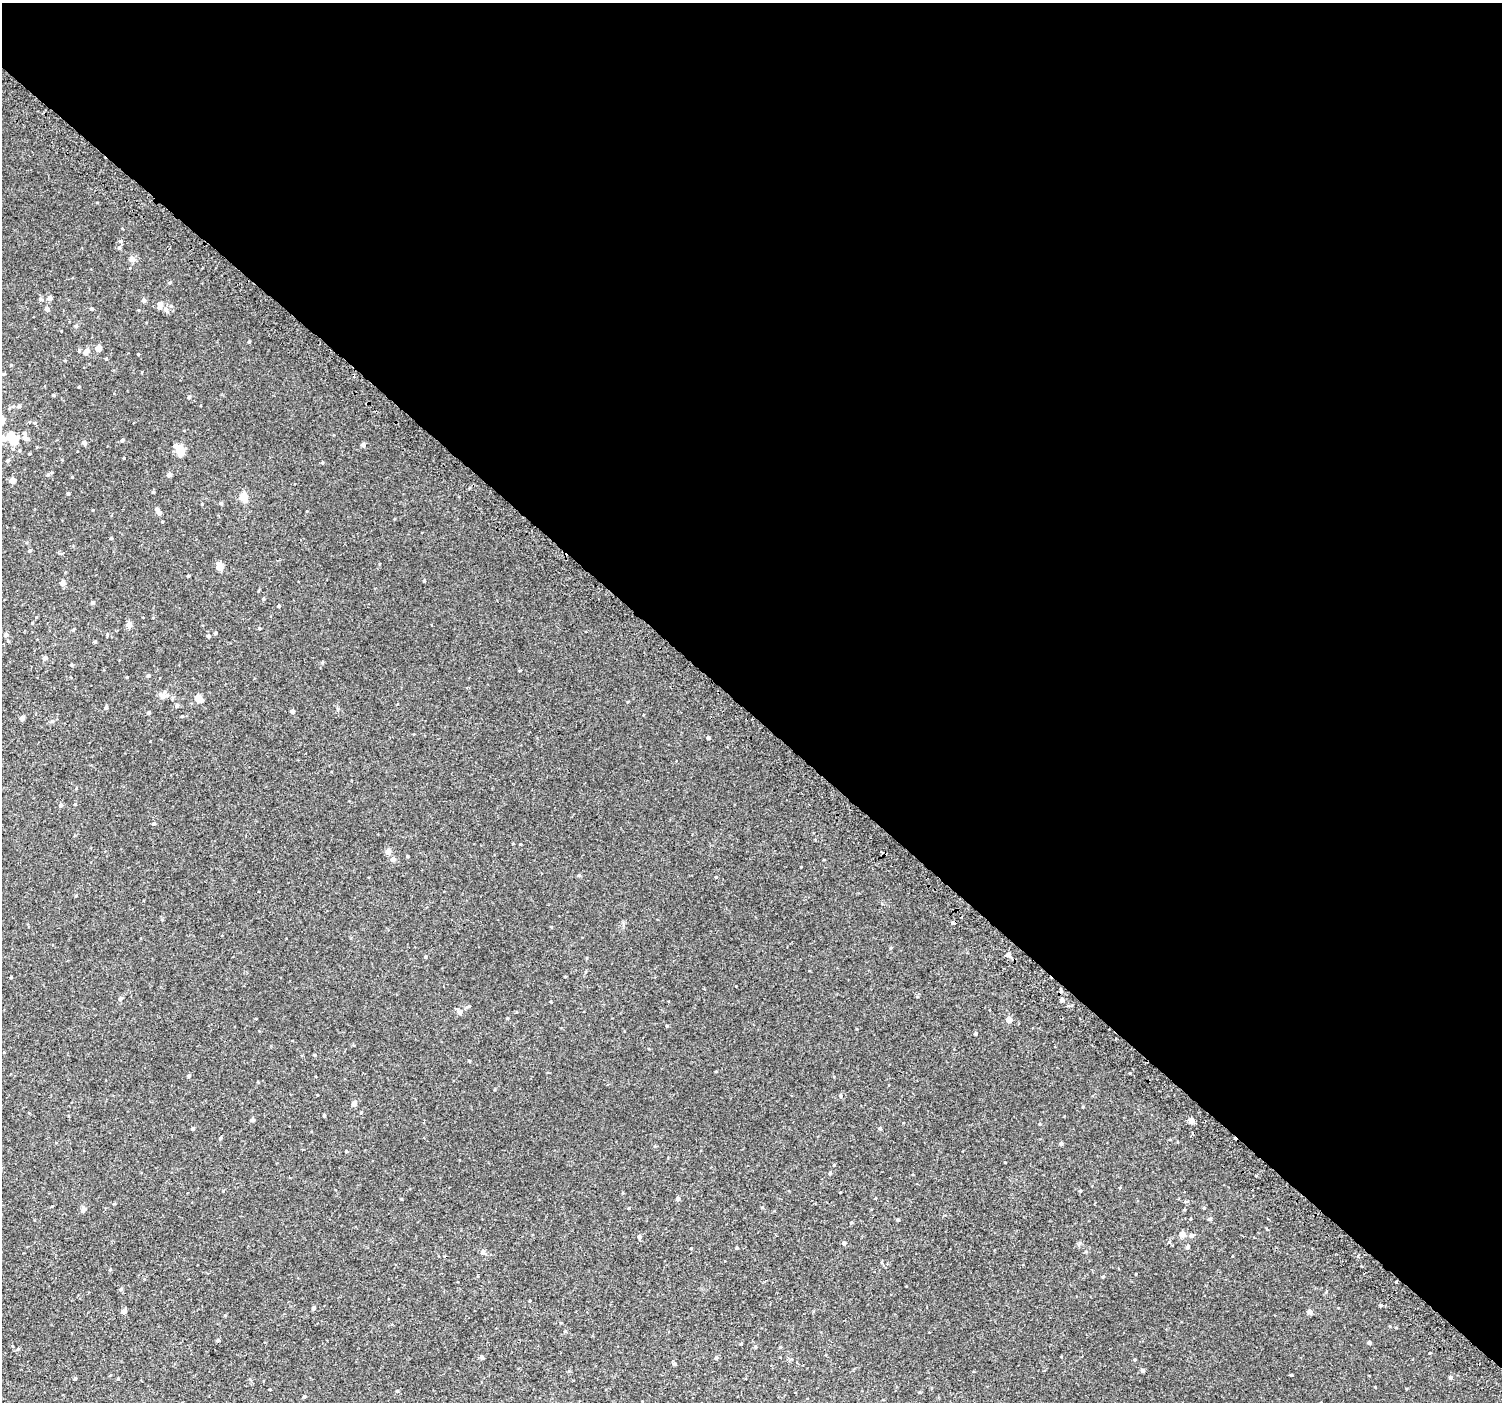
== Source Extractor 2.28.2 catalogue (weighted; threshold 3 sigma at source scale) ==
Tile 3 of 4 x 4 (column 3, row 1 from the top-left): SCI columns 3064-4563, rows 4423-5822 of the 6113 x 6113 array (HDU 1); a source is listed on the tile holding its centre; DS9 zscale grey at full resolution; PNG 1504 x 1404 px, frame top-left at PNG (2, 3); no overlay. Shown black and unused: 51% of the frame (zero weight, under 2 of 3 exposures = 3% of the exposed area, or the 3 px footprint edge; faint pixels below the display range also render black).
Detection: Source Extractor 2.28.2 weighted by HDU 2 'WHT'; one run over the whole footprint, this tile lists its part. Background 0.00677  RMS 0.0062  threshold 0.0279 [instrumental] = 3 sigma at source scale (4.5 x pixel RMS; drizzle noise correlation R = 1.50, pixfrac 1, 0.0396/0.0396 arcsec/px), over >= 5 px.
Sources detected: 156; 1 inside a brighter object's white glare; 2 cosmic-ray / hot-pixel residue — not listed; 6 inside a brighter listed object's ellipse — not listed separately; the other 147 listed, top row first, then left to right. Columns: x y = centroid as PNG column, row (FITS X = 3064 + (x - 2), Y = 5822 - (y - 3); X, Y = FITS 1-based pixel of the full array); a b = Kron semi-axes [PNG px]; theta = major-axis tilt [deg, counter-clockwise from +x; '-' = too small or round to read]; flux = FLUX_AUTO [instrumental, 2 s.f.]
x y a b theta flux
120 241 5 5 - 0.86
132 259 6 5 - 3.2
170 282 5 3 - 0.63
50 298 5 4 - 2.3
40 299 6 4 1 0.98
144 300 5 4 - 1.6
159 306 11 5 87 2.4
47 308 5 5 - 1.9
91 309 4 3 - 0.77
166 310 10 5 -65 1.7
76 326 5 4 - 0.93
249 342 4 3 - 0.69
98 348 4 4 - 4.7
79 351 4 4 - 0.7
86 351 9 5 54 3.4
138 354 3 3 - 0.4
106 359 4 3 - 0.5
4 374 5 2 - 0.56
53 395 4 3 - 0.66
189 397 4 4 - 0.75
13 406 5 5 - 1
19 406 5 4 - 1.1
2 420 5 4 - 4.3
3 437 10 7 -81 2.2
25 438 6 5 - 1.9
13 439 9 6 30 7.9
122 440 4 4 - 0.88
84 443 4 4 - 2.1
363 445 4 4 - 1.8
176 446 5 5 - 2.4
181 451 5 5 - 15
124 458 3 2 - 0.43
8 460 5 5 - 1
322 463 4 4 - 0.61
48 475 5 5 - 0.73
169 475 4 4 - 2.1
72 477 3 3 - 0.4
12 481 4 4 - 5.1
153 492 4 4 - 0.66
68 493 4 3 - 0.8
244 497 5 5 - 16
221 503 5 4 - 0.73
159 513 5 5 - 1.4
111 538 5 3 - 0.44
29 551 4 4 - 0.87
220 567 6 4 -67 9
188 576 3 3 - 0.66
424 581 4 3 - 0.63
62 583 4 4 - 4.4
93 603 4 4 - 1.2
279 606 4 3 - 0.74
32 623 4 3 - 0.46
129 625 4 4 - 4.7
259 628 4 3 - 0.5
73 630 5 4 - 0.56
215 633 4 3 - 0.7
107 634 4 3 - 0.55
6 635 5 5 - 1.3
208 636 5 4 - 0.93
95 642 4 3 - 0.83
45 658 4 4 - 2
519 671 4 3 - 0.51
148 676 4 4 - 1.1
165 695 13 9 21 3
197 698 8 5 75 3.7
177 705 5 4 - 1.3
106 707 5 4 - 1.2
292 711 4 4 - 2
149 713 4 4 - 0.9
182 716 4 3 - 0.53
22 718 4 4 - 3.1
708 737 3 3 - 1.1
61 805 5 4 - 1.3
154 823 5 4 - 0.82
520 844 3 3 - 0.49
388 852 5 4 - 4.5
393 859 5 5 - 3
579 875 5 4 - 0.73
716 877 4 3 - 0.53
76 895 5 3 - 0.5
953 923 4 3 - 4.1
551 927 5 3 - 0.44
891 948 4 4 - 0.59
1008 954 4 4 - 3.4
425 957 4 4 - 0.8
565 976 3 2 - 0.43
11 977 3 3 - 0.55
120 999 5 5 - 1.1
1061 1000 5 5 - 1.3
460 1012 8 7 - 1.8
507 1018 4 3 - 0.49
1008 1020 5 5 - 4
976 1033 4 3 - 0.73
315 1055 4 4 - 0.58
189 1076 4 4 - 1
841 1096 4 3 - 1.7
354 1103 4 4 - 4.2
324 1116 3 3 - 0.81
252 1120 4 4 - 1.5
1191 1120 4 4 - 4.6
880 1128 4 4 - 0.88
193 1129 4 3 - 0.97
220 1138 4 4 - 0.69
1061 1143 4 3 - 1.7
346 1151 4 3 - 0.45
834 1165 4 4 - 0.46
830 1173 4 4 - 0.7
1080 1191 4 3 - 0.48
678 1199 4 4 - 1.7
762 1207 4 3 - 0.52
1204 1208 4 3 - 0.51
83 1209 7 6 - 1.6
1184 1210 4 3 - 0.45
1210 1219 5 4 - 0.92
898 1220 4 4 - 0.62
851 1223 4 3 - 0.64
1182 1234 5 5 - 4.8
1191 1236 5 4 - 2
639 1237 5 4 - 1.2
1169 1242 4 4 - 0.55
844 1243 4 4 - 1.6
1187 1247 5 4 - 1.4
737 1248 3 3 - 0.76
482 1252 6 5 - 1.8
1086 1252 5 3 - 0.57
110 1270 4 3 - 0.48
121 1289 5 4 - 0.87
530 1301 4 3 - 0.45
1381 1305 5 3 - 0.65
314 1308 4 4 - 1.4
124 1311 4 4 - 3
1310 1312 5 5 - 1.8
225 1315 5 4 - 0.53
565 1331 4 4 - 0.57
218 1340 4 3 - 1
1369 1343 4 3 - 1.5
755 1347 4 4 - 0.62
482 1357 5 4 - 1.1
716 1357 4 4 - 1.1
674 1364 5 4 - 0.86
1142 1370 4 4 - 1.5
1291 1375 3 3 - 0.56
1451 1377 5 5 - 1.2
75 1378 4 3 - 0.64
118 1379 4 3 - 0.6
397 1391 5 4 - 0.65
304 1396 5 4 - 0.74
Overlapping masked pixels (flux is a lower limit): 1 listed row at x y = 953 923
Isophote crosses this tile's border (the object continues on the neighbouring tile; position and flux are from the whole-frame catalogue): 2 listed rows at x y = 2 420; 3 437
Unlisted compact peaks at least as high as the median listed source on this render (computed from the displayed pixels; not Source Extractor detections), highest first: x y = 1130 1073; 629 1208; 1375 1387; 667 1026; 93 510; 79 387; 127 677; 263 599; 1083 1107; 1103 1277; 736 986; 322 663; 1136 1274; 11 365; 1005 1162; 1358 1256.